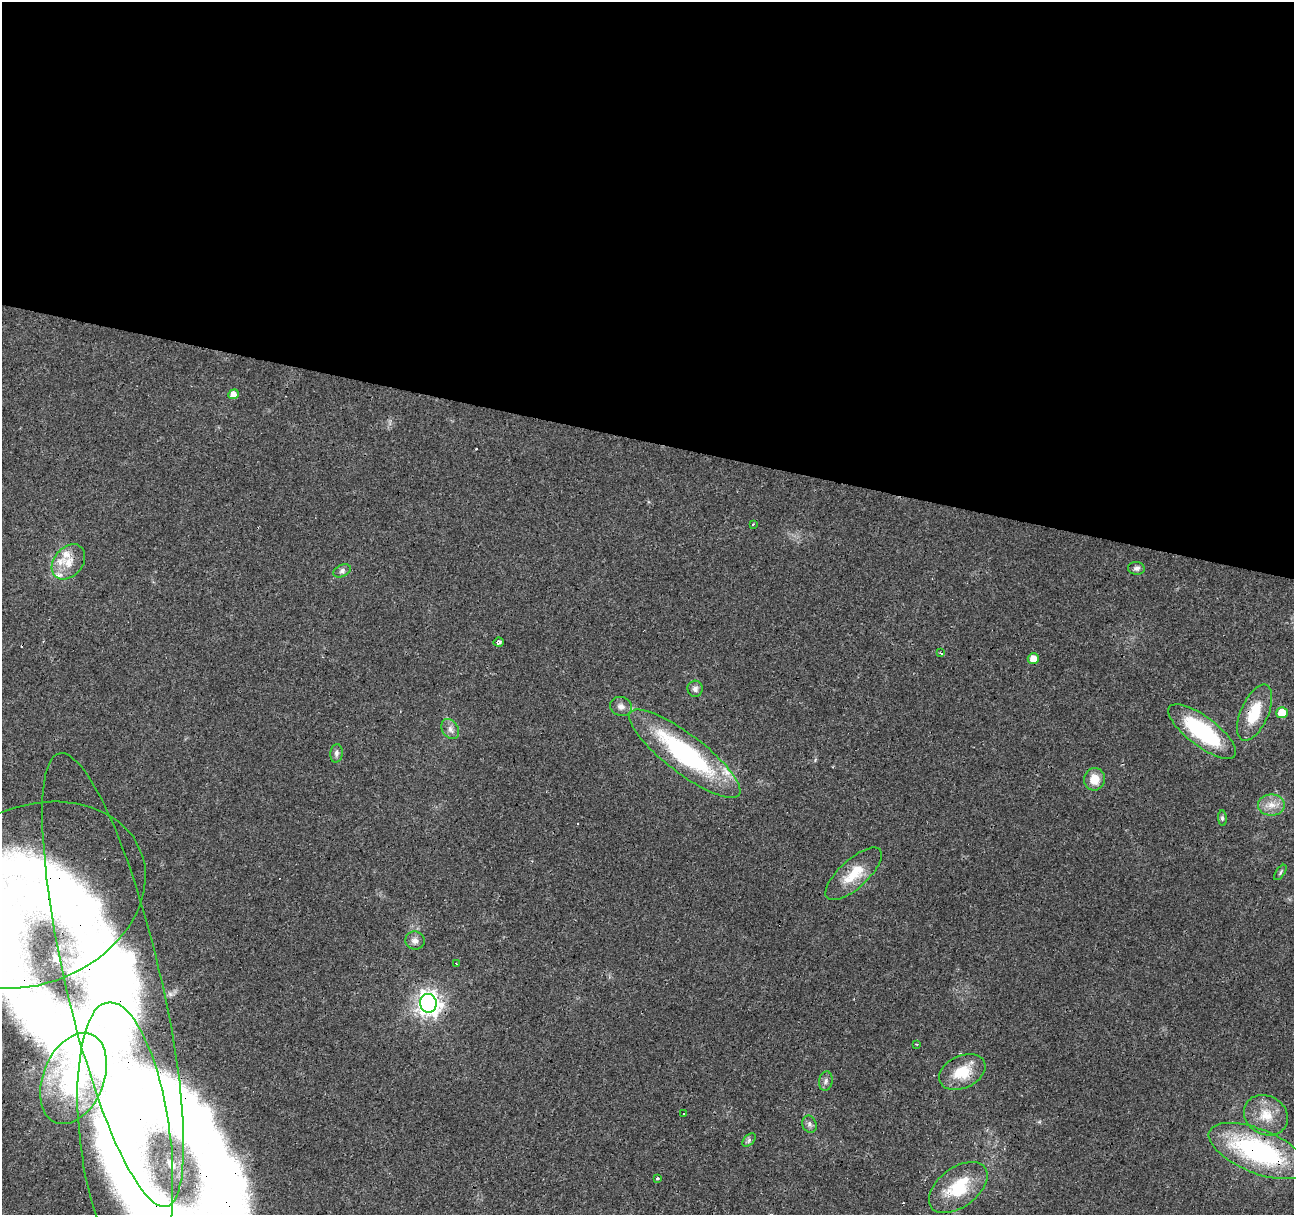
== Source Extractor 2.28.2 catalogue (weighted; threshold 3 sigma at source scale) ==
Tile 3 of 4 x 4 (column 3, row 1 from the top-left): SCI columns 2583-3874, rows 3857-5069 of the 5169 x 5349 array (HDU 1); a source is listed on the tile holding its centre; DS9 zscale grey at full resolution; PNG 1296 x 1217 px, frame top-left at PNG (2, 2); each listed source drawn as its Kron ellipse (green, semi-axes under 4 px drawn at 4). Shown black and unused: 36% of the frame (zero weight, under 3 of 4 exposures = <1% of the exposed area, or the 3 px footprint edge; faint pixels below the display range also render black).
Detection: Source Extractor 2.28.2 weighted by HDU 2 'WHT'; one run over the whole footprint, this tile lists its part. Background 0.0242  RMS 0.0031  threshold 0.0138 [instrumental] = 3 sigma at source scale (4.5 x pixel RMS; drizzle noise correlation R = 1.50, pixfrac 1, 0.0396/0.0396 arcsec/px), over >= 5 px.
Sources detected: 49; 3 inside a brighter object's white glare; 3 cosmic-ray / hot-pixel residue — neither listed nor drawn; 5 inside a brighter listed object's ellipse — not listed separately; the other 38 listed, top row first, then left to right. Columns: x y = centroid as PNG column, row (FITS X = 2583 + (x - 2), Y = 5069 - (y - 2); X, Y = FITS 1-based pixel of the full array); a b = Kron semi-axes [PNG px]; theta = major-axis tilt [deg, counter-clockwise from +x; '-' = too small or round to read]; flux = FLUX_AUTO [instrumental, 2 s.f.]
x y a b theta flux
233 394 5 4 - 2.5
753 524 3 3 - 0.76
68 562 19 14 49 4.9
1136 568 8 6 -7 1
342 571 9 6 26 1
499 642 5 4 - 1.5
941 653 3 2 - 0.68
1033 658 5 5 - 2.8
695 689 8 7 - 1.2
621 706 11 9 -21 1.8
1255 713 30 14 66 11
1282 713 5 5 - 6.7
450 729 11 8 -58 1.6
1202 731 41 14 -37 30
336 753 9 6 85 0.99
685 754 68 19 -37 49
1094 779 11 10 - 4.6
1271 805 13 10 -1 3.4
1222 818 8 3 -86 0.56
1280 872 9 4 56 0.58
854 874 36 14 42 8.4
32 895 118 88 23 200
415 941 10 9 - 1.7
456 964 2 2 - 0.36
113 980 233 47 -77 140
428 1003 9 8 - 230
916 1044 3 2 - 0.32
962 1072 24 16 25 8.7
73 1078 48 30 68 30
826 1081 10 6 81 1.1
684 1114 3 2 - 0.49
1266 1115 23 19 -30 7.1
809 1124 9 7 -67 1
125 1139 138 45 -83 160
749 1140 8 5 46 0.73
1258 1151 52 22 -22 52
657 1179 3 3 - 1
958 1187 33 20 37 15
Overlapping masked pixels (flux is a lower limit): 6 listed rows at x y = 1255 713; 685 754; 32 895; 113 980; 125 1139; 1258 1151
Isophote crosses this tile's border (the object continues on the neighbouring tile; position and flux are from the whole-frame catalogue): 2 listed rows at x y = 32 895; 125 1139